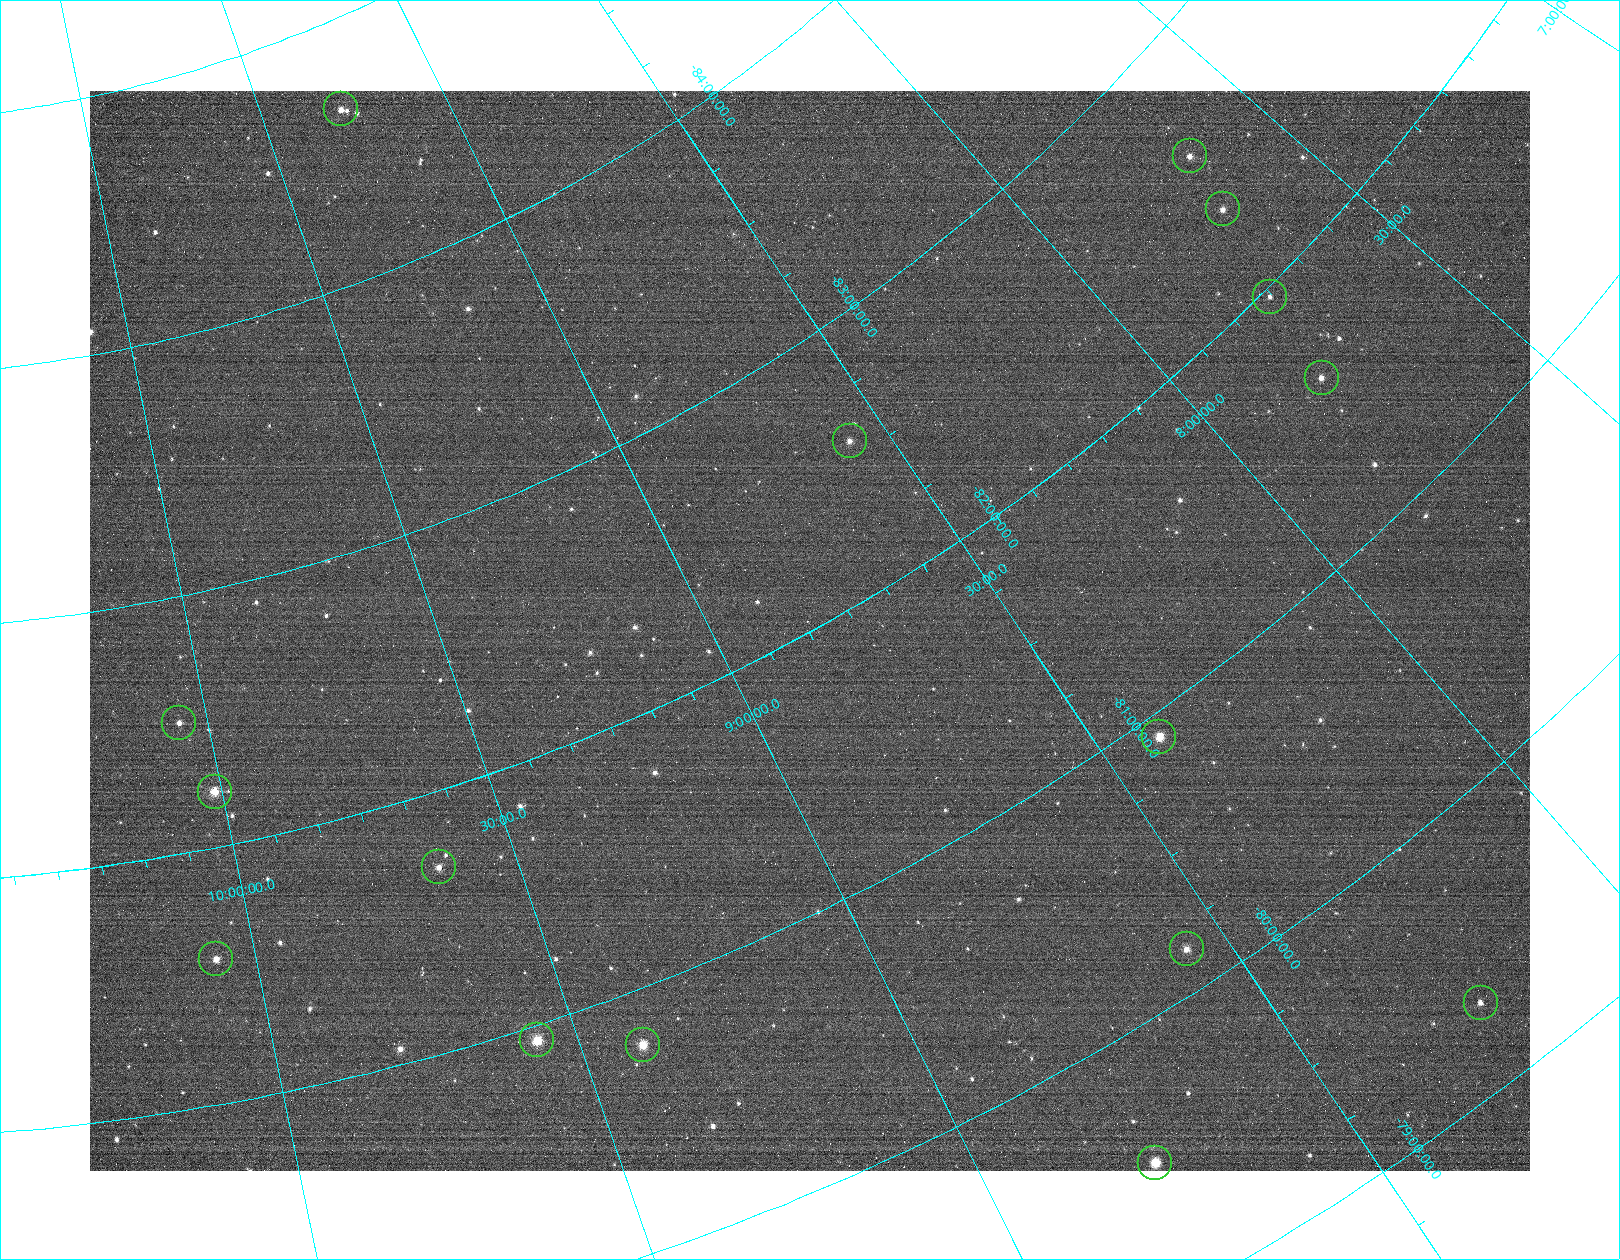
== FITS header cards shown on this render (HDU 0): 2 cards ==
NAXIS1  =                 1440
NAXIS2  =                 1080

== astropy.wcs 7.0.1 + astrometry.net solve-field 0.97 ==
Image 1440 x 1080 px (HDU 0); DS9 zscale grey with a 90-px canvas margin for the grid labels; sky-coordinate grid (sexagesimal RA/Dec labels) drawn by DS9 from the SOLVED WCS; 16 Tycho-2 reference stars matched to detected sources circled (green)
Header WCS: none
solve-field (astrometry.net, Tycho-2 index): SOLVED blind (the file carries no WCS)
Solved WCS: RA---TAN-SIP/DEC--TAN-SIP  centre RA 08:49:53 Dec -82:00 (132.47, -82.00 deg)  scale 14.2 arcsec/px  FOV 341.2' x 256.0'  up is -151 deg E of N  parity flipped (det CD > 0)
(file carries no celestial WCS; the grid is the blind solution)
Tycho-2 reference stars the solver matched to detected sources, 16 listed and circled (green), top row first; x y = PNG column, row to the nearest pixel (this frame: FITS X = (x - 90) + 1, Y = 1080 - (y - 91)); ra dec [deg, ICRS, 3 dp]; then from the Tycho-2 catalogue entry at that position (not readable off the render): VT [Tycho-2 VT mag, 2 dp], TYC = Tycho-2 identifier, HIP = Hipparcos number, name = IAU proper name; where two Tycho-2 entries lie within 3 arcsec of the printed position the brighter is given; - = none
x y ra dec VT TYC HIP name
341 109 139.193 -84.660 7.27 9510-317-1 45532 -
1190 156 115.016 -82.582 7.43 9493-1703-1 37356 -
1223 209 115.485 -82.342 7.66 9393-43-1 37512 -
1270 297 116.310 -81.968 7.53 9393-315-1 37817 -
1322 378 116.877 -81.596 6.80 9393-533-1 38017 -
850 441 128.596 -82.567 6.88 9506-3512-1 42059 -
179 723 150.840 -82.508 7.47 9507-492-1 49261 -
1159 737 126.083 -80.914 5.79 9406-1139-1 41191 -
215 792 150.182 -82.215 5.53 9409-2039-1 49065 -
439 867 144.588 -81.709 6.83 9408-1028-1 47299 -
1187 949 128.400 -80.159 7.16 9402-1916-1 41995 -
216 959 151.030 -81.565 6.71 9409-1472-1 49326 -
1481 1003 123.757 -79.319 7.02 9402-821-1 40415 -
537 1040 143.472 -80.941 5.04 9408-1799-1 46928 -
643 1045 141.038 -80.787 5.39 9408-1798-1 46107 -
1155 1163 131.480 -79.504 5.96 9403-1455-1 43012 -